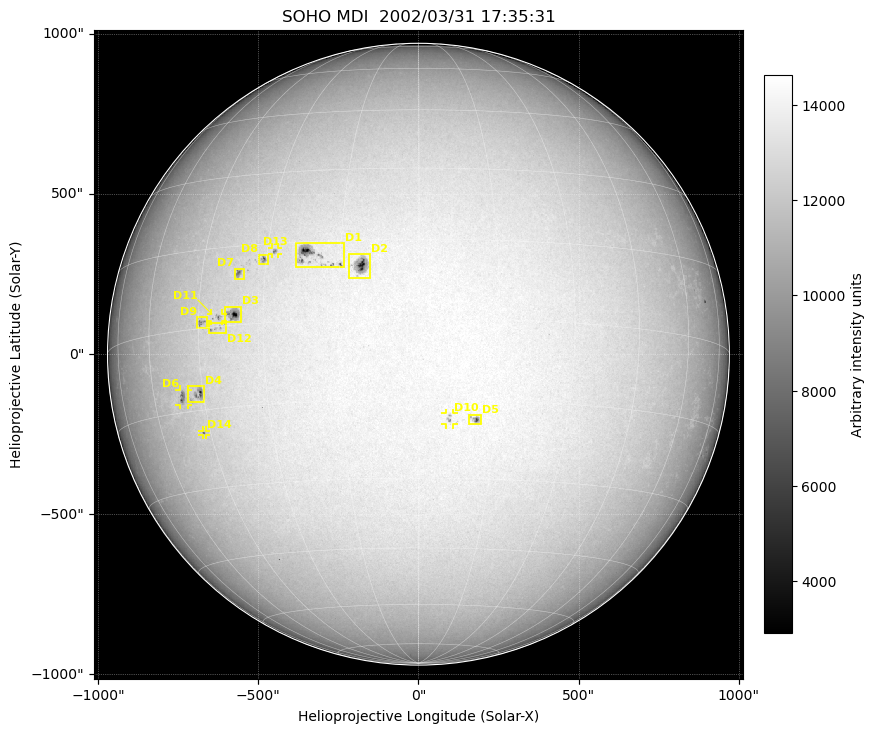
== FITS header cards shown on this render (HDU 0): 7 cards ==
TELESCOP= 'SOHO    '
INSTRUME= 'MDI     '
DATE-OBS= '2002/03/31'
TIME-OBS= '17:35:31.41'
CTYPE1  = 'solar-x '
CTYPE2  = 'solar-y '
BUNIT   = 'Arbitrary intensity units'

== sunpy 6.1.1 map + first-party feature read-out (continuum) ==
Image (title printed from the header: SOHO MDI  2002/03/31 17:35:31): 1024 x 1024 px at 1.98 arcsec/px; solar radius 971 arcsec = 491 px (full disc in frame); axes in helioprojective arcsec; data unit Arbitrary intensity units (BUNIT, on the colour bar)
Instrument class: CONTINUUM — white-light / continuum photospheric image (CONTENT/OBS_TYPE)
Dark features (sunspots / pores): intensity divided by the median radial (limb-darkening) profile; local-median window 78 px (8% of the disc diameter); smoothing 3 px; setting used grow <= 0.95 with closing radius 4 px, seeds <= 0.88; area >= 18 px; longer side >= 12 px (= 24 arcsec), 6 px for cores <= 0.7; searched inside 0.97 R_sun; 14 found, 14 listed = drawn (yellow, D1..; 5 of them under ~27 arcsec drawn as corner ticks so the feature stays visible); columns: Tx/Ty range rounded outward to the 5 arcsec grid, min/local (2 s.f., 1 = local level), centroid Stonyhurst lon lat
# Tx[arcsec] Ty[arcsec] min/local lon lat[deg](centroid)
D1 -385..-230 270..350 0.26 -20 +12
D2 -220..-150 240..315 0.29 -11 +10
D3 -605..-555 95..150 0.24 -36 +2
D4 -720..-665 -150..-100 0.45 -46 -12
D5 155..200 -220..-190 0.41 +11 -19
D6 -745..-720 -160..-110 0.59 -51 -12
D7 -575..-545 235..270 0.63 -36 +10
D8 -500..-470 280..310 0.53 -31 +12
D9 -690..-660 80..115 0.74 -44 +1
D10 85..110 -220..-180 0.72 +6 -18
D11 -650..-610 105..130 0.68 -40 +2
D12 -655..-600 65..100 0.69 -40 +0
D13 -460..-435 310..335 0.64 -28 +13
D14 -675..-665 -255..-240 0.67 -47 -19